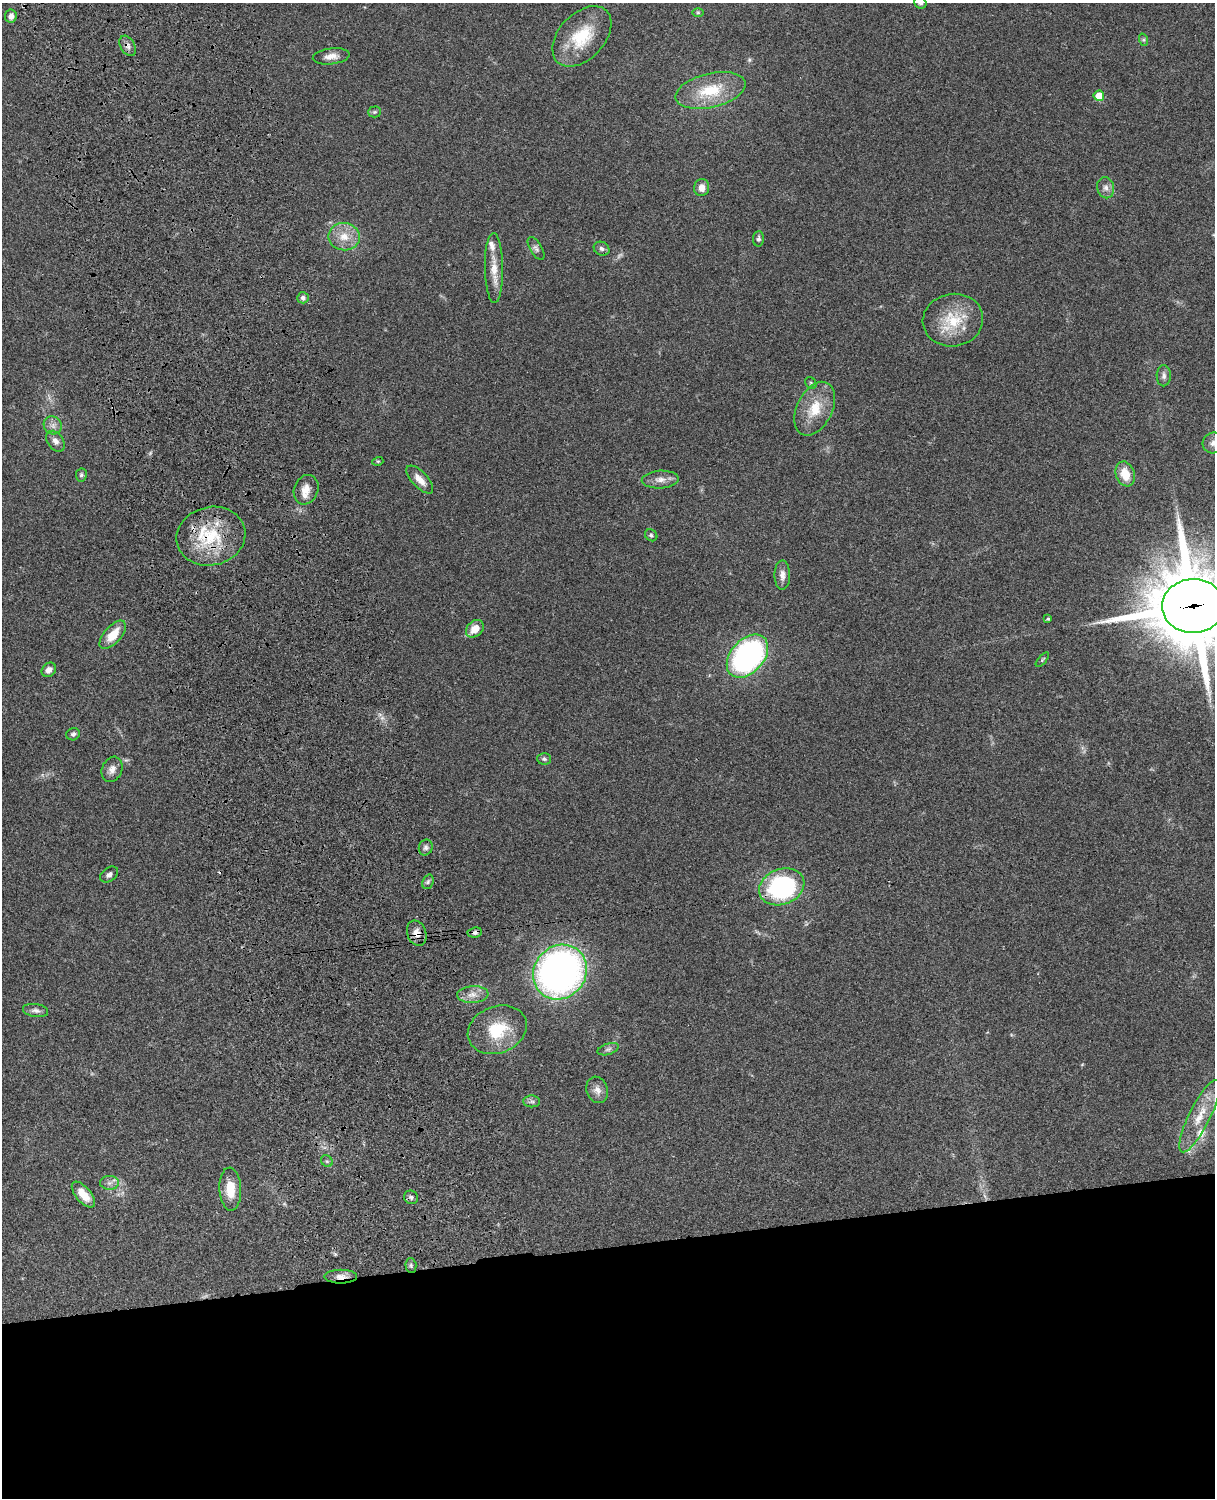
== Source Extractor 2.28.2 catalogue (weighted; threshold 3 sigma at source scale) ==
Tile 11 of 4 x 3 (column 3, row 3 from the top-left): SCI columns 2545-3757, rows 277-1772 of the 5088 x 4927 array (HDU 1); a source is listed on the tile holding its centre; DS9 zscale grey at full resolution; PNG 1217 x 1500 px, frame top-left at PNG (2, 3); each listed source drawn as its Kron ellipse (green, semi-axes under 4 px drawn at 4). Shown black and unused: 17% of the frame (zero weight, under 3 of 4 exposures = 6% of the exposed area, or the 3 px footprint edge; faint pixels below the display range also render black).
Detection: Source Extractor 2.28.2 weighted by HDU 2 'WHT'; one run over the whole footprint, this tile lists its part. Background 0.077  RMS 0.0059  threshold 0.0263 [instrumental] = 3 sigma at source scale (4.5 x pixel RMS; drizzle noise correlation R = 1.50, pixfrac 1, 0.05/0.05 arcsec/px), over >= 5 px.
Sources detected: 70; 1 too faint to see at this stretch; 1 cosmic-ray / hot-pixel residue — neither listed nor drawn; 3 inside a brighter listed object's ellipse — not listed separately; the other 65 listed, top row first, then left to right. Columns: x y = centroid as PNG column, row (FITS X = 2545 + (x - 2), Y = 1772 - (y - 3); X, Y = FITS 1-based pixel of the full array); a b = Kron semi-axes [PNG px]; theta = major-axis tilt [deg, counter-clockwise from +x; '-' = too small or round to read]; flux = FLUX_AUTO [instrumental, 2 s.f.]
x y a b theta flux
920 3 6 5 - 1.4
698 13 6 4 0 0.74
11 16 6 6 - 2.9
582 36 35 23 47 25
1144 40 6 4 -72 0.88
128 46 11 7 -59 2.4
331 56 18 8 7 4.9
710 90 36 17 13 23
1099 96 5 5 - 12
374 112 6 5 - 1
702 188 8 7 - 4.4
1106 188 11 8 -78 3.1
344 237 16 13 -8 9.2
758 239 8 5 88 1.5
536 248 13 6 -59 2
602 249 8 6 -27 1.7
494 268 35 9 -89 9.2
303 298 6 5 - 1.8
953 320 30 26 10 23
1164 376 10 7 -89 2.3
811 383 6 5 - 0.91
815 409 29 17 63 17
53 425 9 8 - 3
55 441 11 7 -54 3.2
1213 443 11 10 - 3
378 461 5 3 - 0.57
1125 474 13 9 -70 11
81 475 6 5 - 1.2
660 479 18 9 2 4.8
420 480 18 7 -47 5.5
306 490 15 12 69 5.9
651 535 7 5 -39 1.2
211 536 35 29 14 35
782 575 15 8 -90 3.6
1193 606 31 27 2 6800
1048 619 4 3 - 0.69
475 629 10 7 42 7.5
113 635 17 8 49 11
747 656 25 16 48 150
1042 660 9 3 50 0.81
49 670 8 6 45 3.1
73 734 7 6 - 1.6
544 759 7 6 - 1.1
112 769 13 10 68 3.6
426 847 8 6 67 1.8
109 874 10 6 35 2.1
428 882 7 5 69 1.4
782 887 23 17 21 78
475 932 7 5 7 1.7
417 933 13 9 -70 5.3
560 972 28 26 49 260
473 994 16 8 4 4.9
35 1010 13 6 -9 2.3
497 1030 30 23 21 24
608 1049 11 5 18 1.7
597 1090 13 10 -70 4.1
532 1101 8 6 -2 1.5
1200 1116 40 10 64 15
327 1161 6 5 - 1
109 1183 9 7 2 2.5
230 1189 21 11 -87 12
83 1195 16 7 -49 8.8
411 1197 7 6 - 1.5
411 1265 7 5 -87 1.2
341 1277 16 7 0 4.5
Overlapping masked pixels (flux is a lower limit): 6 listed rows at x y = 128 46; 211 536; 1193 606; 475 932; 417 933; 341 1277
Isophote crosses this tile's border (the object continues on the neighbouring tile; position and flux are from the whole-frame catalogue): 3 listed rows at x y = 920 3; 1213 443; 1193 606